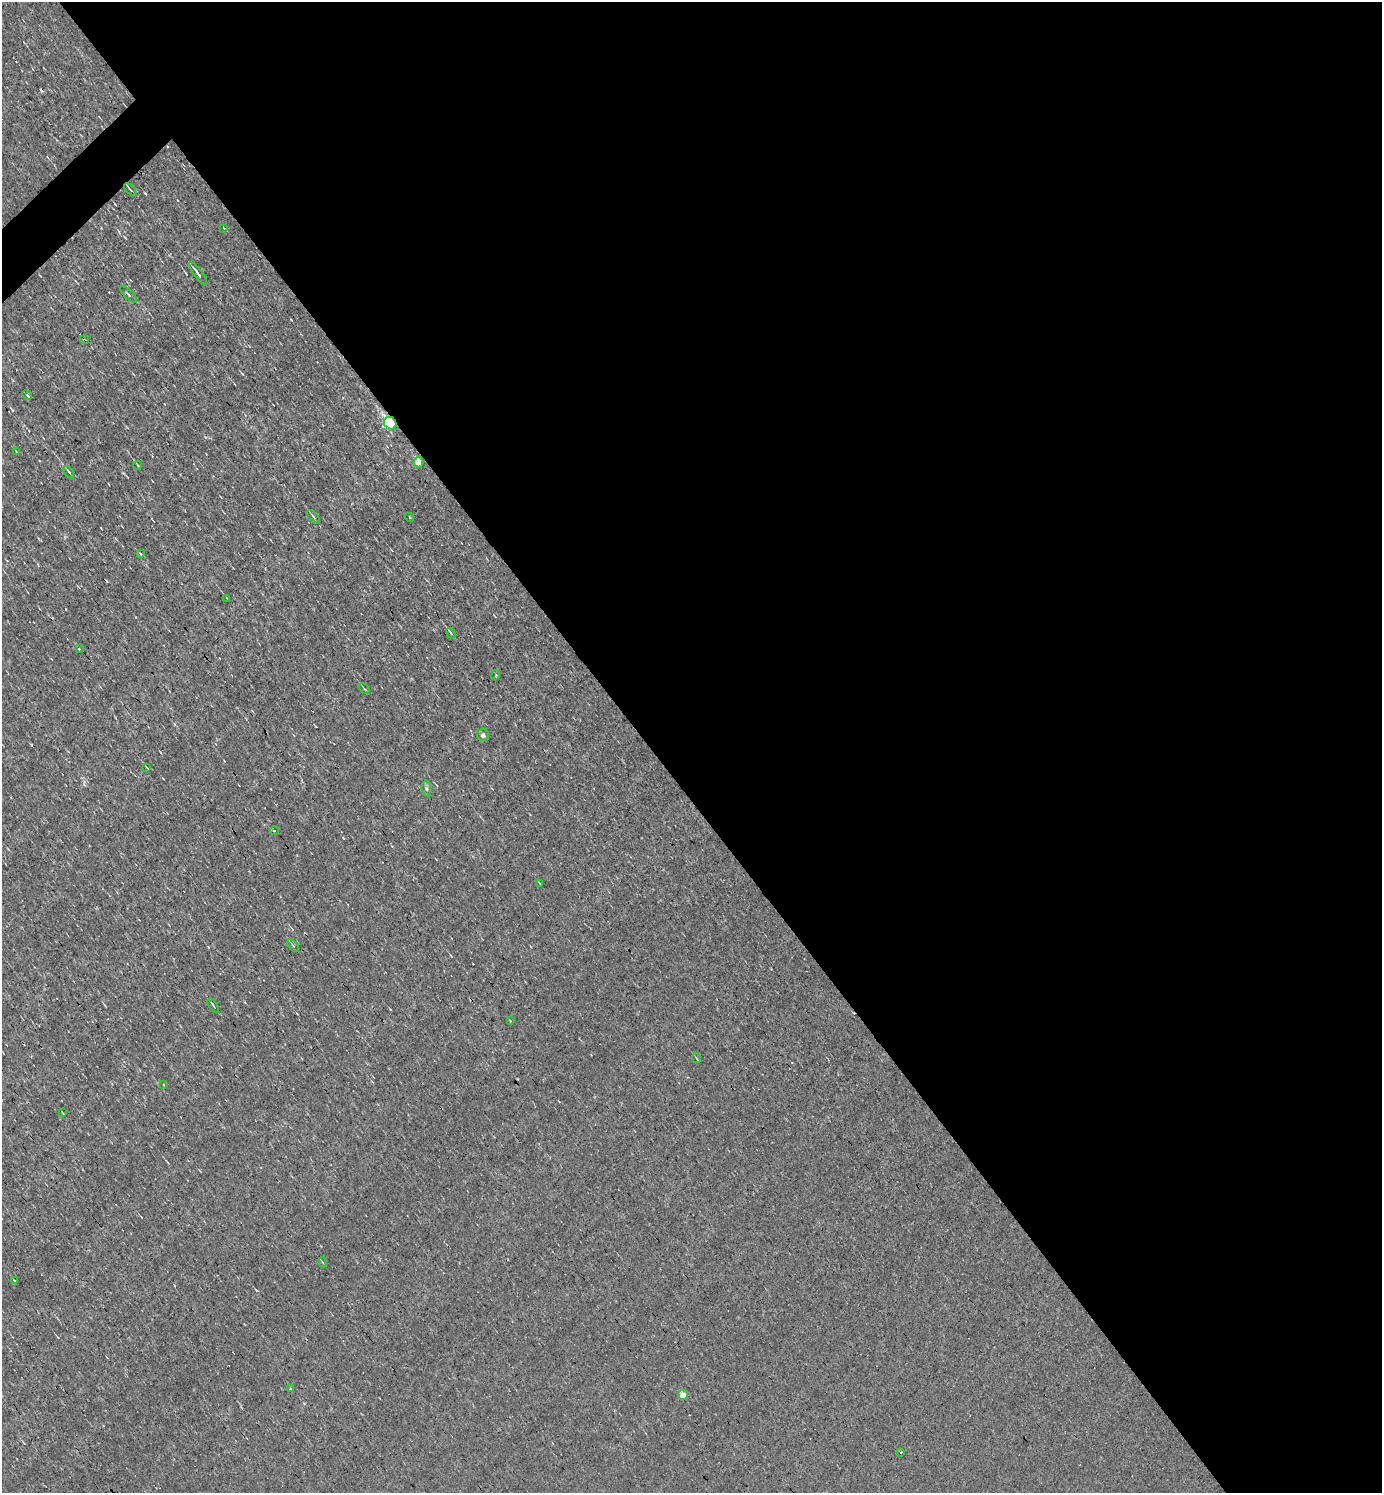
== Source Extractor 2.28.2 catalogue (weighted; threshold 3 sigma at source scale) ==
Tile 8 of 4 x 4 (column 4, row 2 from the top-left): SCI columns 4291-5670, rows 2985-4475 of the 5966 x 5967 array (HDU 1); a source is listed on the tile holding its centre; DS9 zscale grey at full resolution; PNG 1384 x 1495 px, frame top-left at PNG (2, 2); each listed source drawn as its Kron ellipse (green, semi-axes under 4 px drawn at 4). Shown black and unused: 54% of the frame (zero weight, under 3 of 4 exposures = <1% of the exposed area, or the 3 px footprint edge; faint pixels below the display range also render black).
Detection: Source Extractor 2.28.2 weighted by HDU 2 'WHT'; one run over the whole footprint, this tile lists its part. Background -4.87e-04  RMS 0.039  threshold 0.175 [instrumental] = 3 sigma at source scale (4.5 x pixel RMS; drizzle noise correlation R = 1.50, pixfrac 1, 0.05/0.05 arcsec/px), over >= 5 px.
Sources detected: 39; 4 cosmic-ray / hot-pixel residue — neither listed nor drawn; the other 35 listed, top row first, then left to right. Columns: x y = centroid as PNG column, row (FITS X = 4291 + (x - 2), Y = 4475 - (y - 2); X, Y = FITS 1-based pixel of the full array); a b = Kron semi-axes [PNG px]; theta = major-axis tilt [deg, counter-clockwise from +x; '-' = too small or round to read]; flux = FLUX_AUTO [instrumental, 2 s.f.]
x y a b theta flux
130 189 8 3 -47 6.1
224 228 4 4 - 3.2
198 274 14 3 -53 15
128 295 11 2 -45 4.3
84 340 4 2 - 4.4
27 395 5 3 - 5.3
390 423 7 5 -45 430
16 451 3 2 - 2.3
418 462 5 5 - 52
137 465 4 2 - 3.2
69 472 7 3 -55 10
313 517 8 4 -49 7
409 517 4 3 - 2.9
141 554 4 3 - 4.7
227 598 4 2 - 3.2
451 633 6 3 -55 7.4
79 649 3 3 - 8.2
496 675 5 3 - 3.1
364 688 6 2 -44 4.2
483 735 6 6 - 14
147 767 3 2 - 3.4
427 789 8 5 -84 8.2
274 830 4 3 - 4.9
540 884 3 2 - 9.7
293 946 7 3 -49 4.7
213 1006 8 2 -55 3.6
510 1021 3 2 - 3.5
696 1058 5 3 - 3
164 1085 3 3 - 14
63 1113 3 2 - 2.7
322 1262 5 3 - 3.7
14 1281 4 3 - 6
290 1389 3 3 - 10
683 1395 5 5 - 41
901 1452 2 2 - 4.2
Overlapping masked pixels (flux is a lower limit): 2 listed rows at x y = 84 340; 390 423
Unlisted compact peaks at least as high as the median listed source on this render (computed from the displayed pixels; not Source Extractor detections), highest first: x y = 145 193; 256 1290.